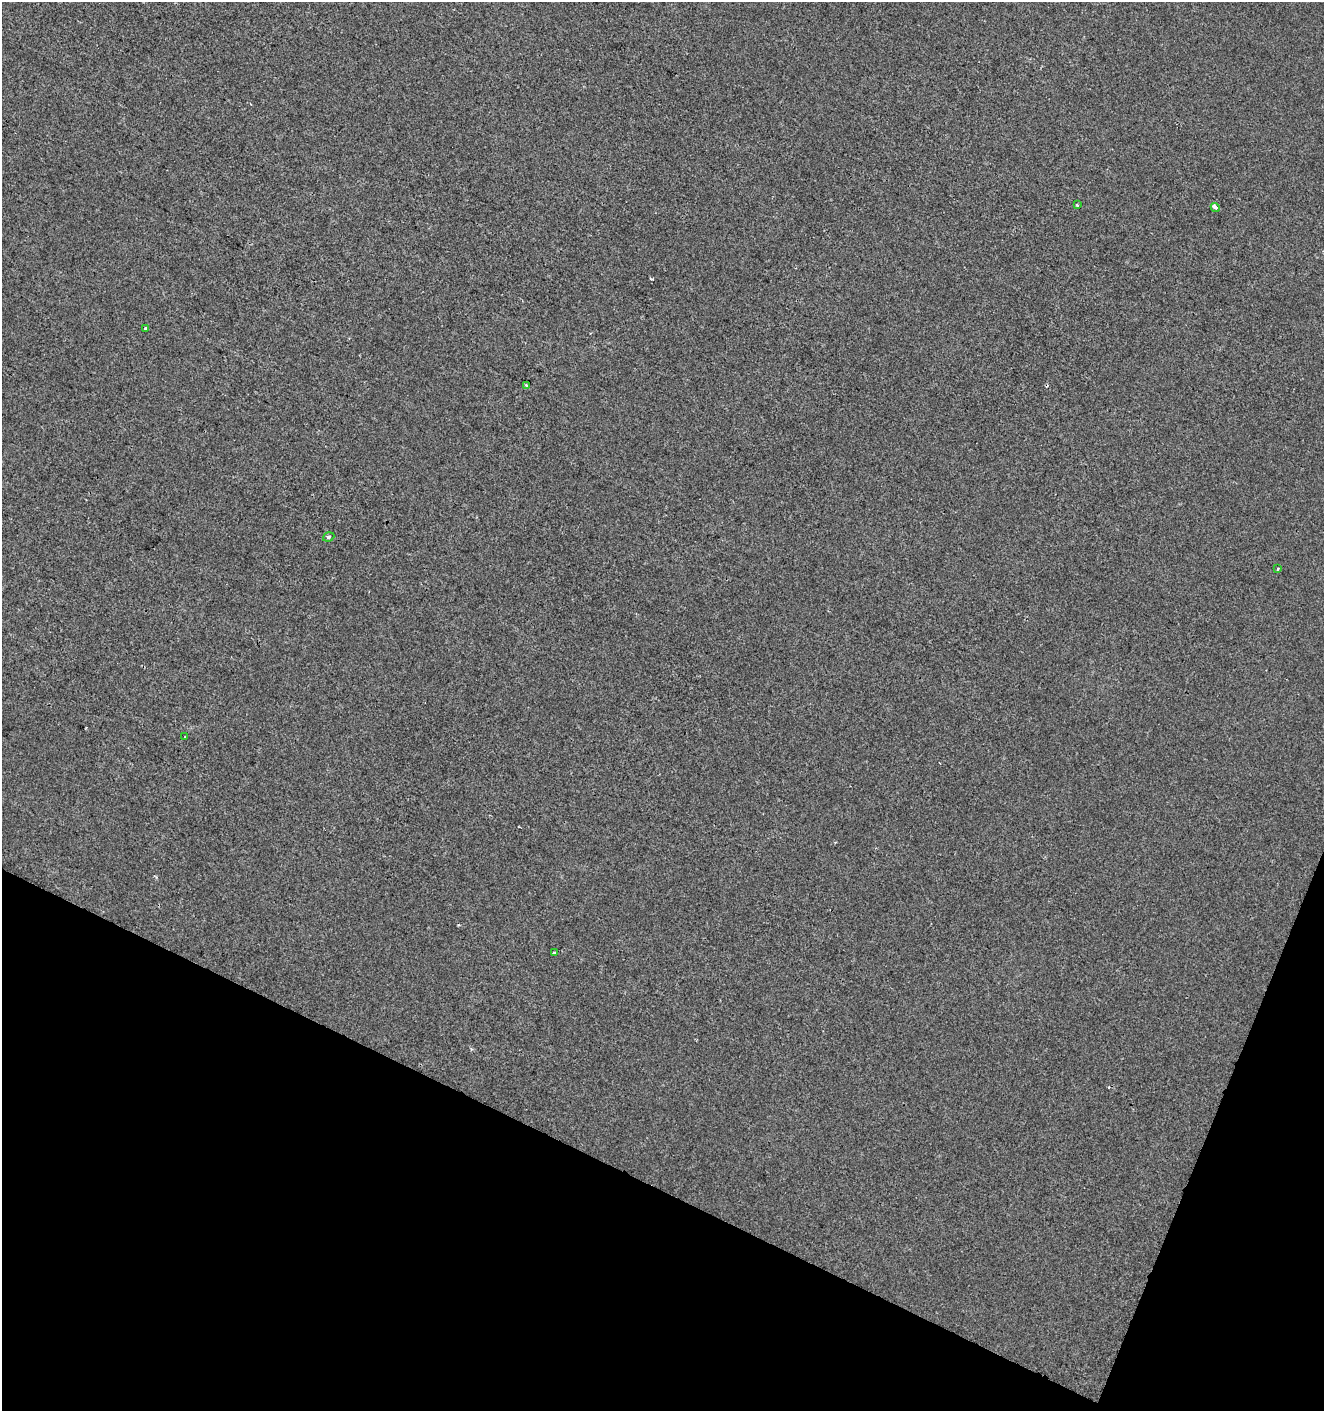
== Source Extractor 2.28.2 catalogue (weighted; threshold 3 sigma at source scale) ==
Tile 15 of 4 x 4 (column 3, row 4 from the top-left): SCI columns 2849-4170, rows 8-1416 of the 5761 x 5642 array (HDU 1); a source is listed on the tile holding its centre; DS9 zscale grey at full resolution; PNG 1326 x 1413 px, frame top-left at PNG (2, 2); each listed source drawn as its Kron ellipse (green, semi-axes under 4 px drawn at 4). Shown black and unused: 20% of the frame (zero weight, under 2 of 3 exposures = <1% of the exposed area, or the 3 px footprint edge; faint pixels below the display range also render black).
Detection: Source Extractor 2.28.2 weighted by HDU 2 'WHT'; one run over the whole footprint, this tile lists its part. Background -3.41e-04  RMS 0.0042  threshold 0.0188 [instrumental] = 3 sigma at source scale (4.5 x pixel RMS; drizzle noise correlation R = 1.50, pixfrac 1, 0.0396/0.0396 arcsec/px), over >= 5 px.
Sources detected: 11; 3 cosmic-ray / hot-pixel residue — neither listed nor drawn; the other 8 listed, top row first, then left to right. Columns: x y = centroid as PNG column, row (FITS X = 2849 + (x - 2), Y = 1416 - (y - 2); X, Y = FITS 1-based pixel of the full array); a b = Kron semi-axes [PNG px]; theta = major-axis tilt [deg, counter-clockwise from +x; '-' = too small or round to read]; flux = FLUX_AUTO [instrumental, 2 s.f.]
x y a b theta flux
1077 205 3 3 - 0.66
1215 207 5 3 - 4.9
146 328 3 3 - 3.2
527 385 3 3 - 1.2
329 537 6 4 20 0.79
1278 569 4 3 - 0.62
185 737 3 2 - 0.41
555 953 3 2 - 0.71